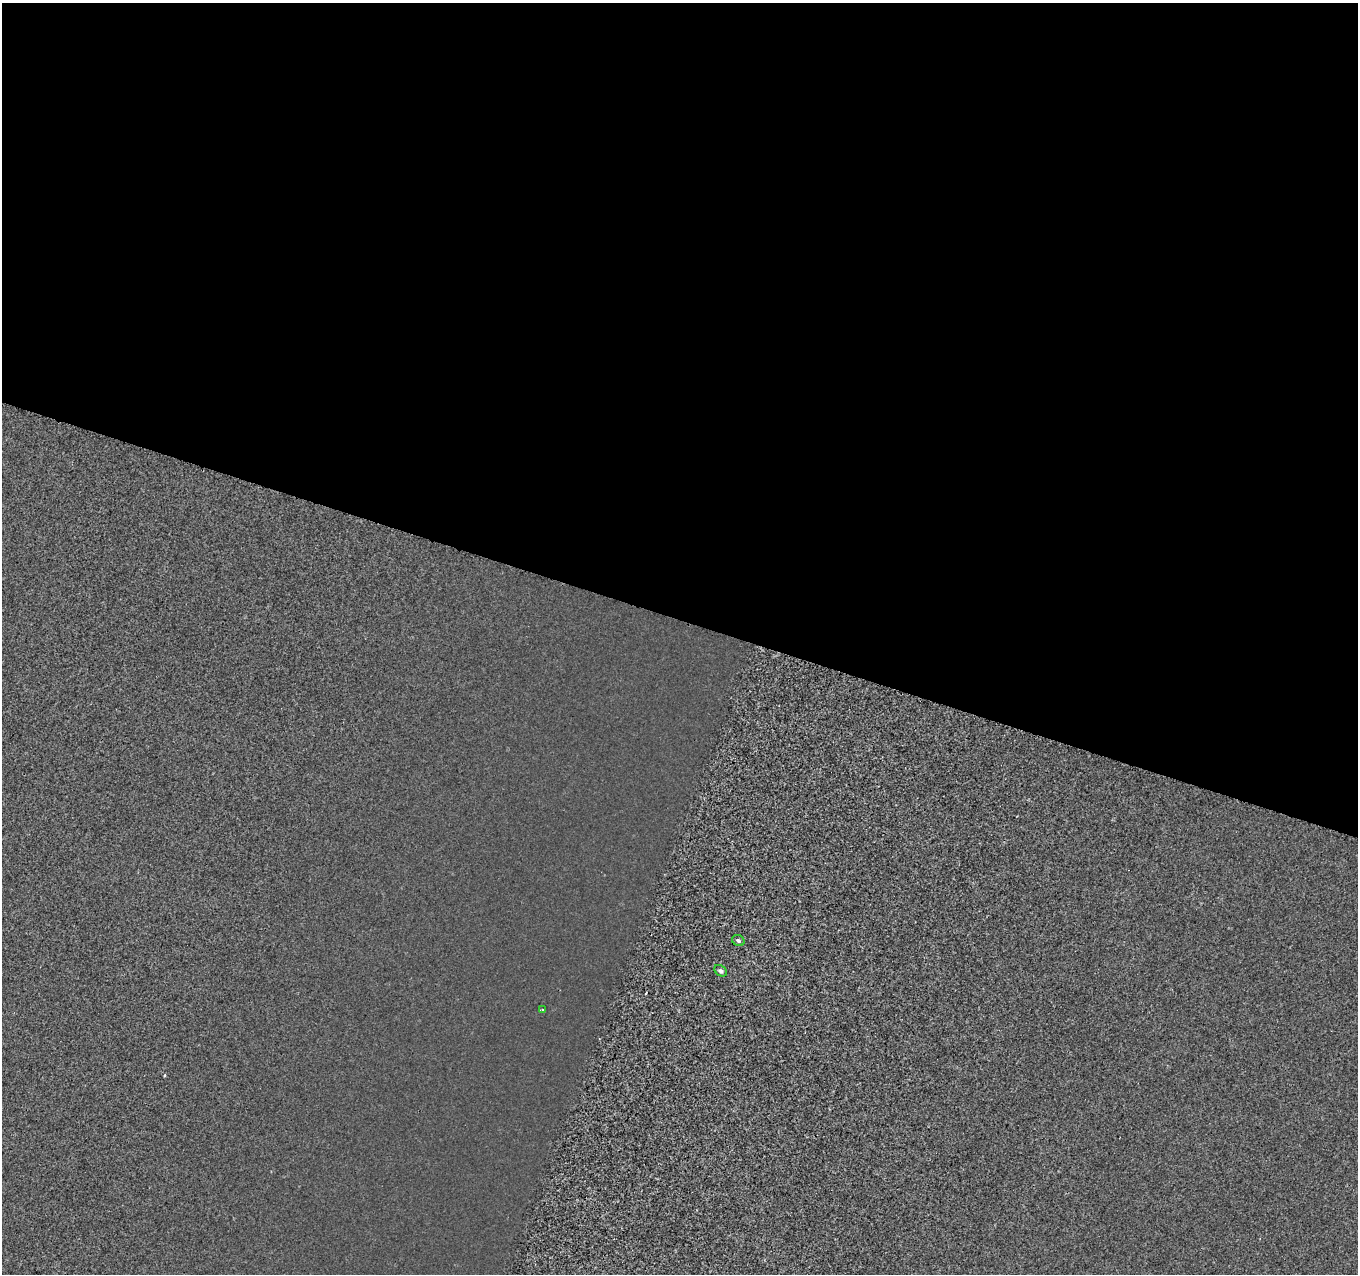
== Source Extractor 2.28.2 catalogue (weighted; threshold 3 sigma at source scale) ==
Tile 3 of 4 x 4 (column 3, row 1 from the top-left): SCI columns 2726-4081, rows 4099-5370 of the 5442 x 5593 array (HDU 1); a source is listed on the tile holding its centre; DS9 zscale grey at full resolution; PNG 1360 x 1276 px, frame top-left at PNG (2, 3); each listed source drawn as its Kron ellipse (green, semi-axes under 4 px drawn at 4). Shown black and unused: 49% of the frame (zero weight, under 2 of 3 exposures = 1% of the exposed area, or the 3 px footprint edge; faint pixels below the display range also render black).
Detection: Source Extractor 2.28.2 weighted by HDU 2 'WHT'; one run over the whole footprint, this tile lists its part. Background 8.55e-04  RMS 0.0049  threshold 0.0223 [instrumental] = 3 sigma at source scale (4.5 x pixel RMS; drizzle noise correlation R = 1.50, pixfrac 1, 0.0396/0.0396 arcsec/px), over >= 5 px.
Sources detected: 4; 1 cosmic-ray / hot-pixel residue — neither listed nor drawn; the other 3 listed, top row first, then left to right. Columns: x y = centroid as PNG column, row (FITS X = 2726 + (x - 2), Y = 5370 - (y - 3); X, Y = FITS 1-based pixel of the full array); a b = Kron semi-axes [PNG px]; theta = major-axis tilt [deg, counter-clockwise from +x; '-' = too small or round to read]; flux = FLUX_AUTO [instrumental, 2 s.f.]
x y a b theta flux
738 940 6 5 - 1
721 971 7 5 -39 1.4
542 1010 3 3 - 0.57